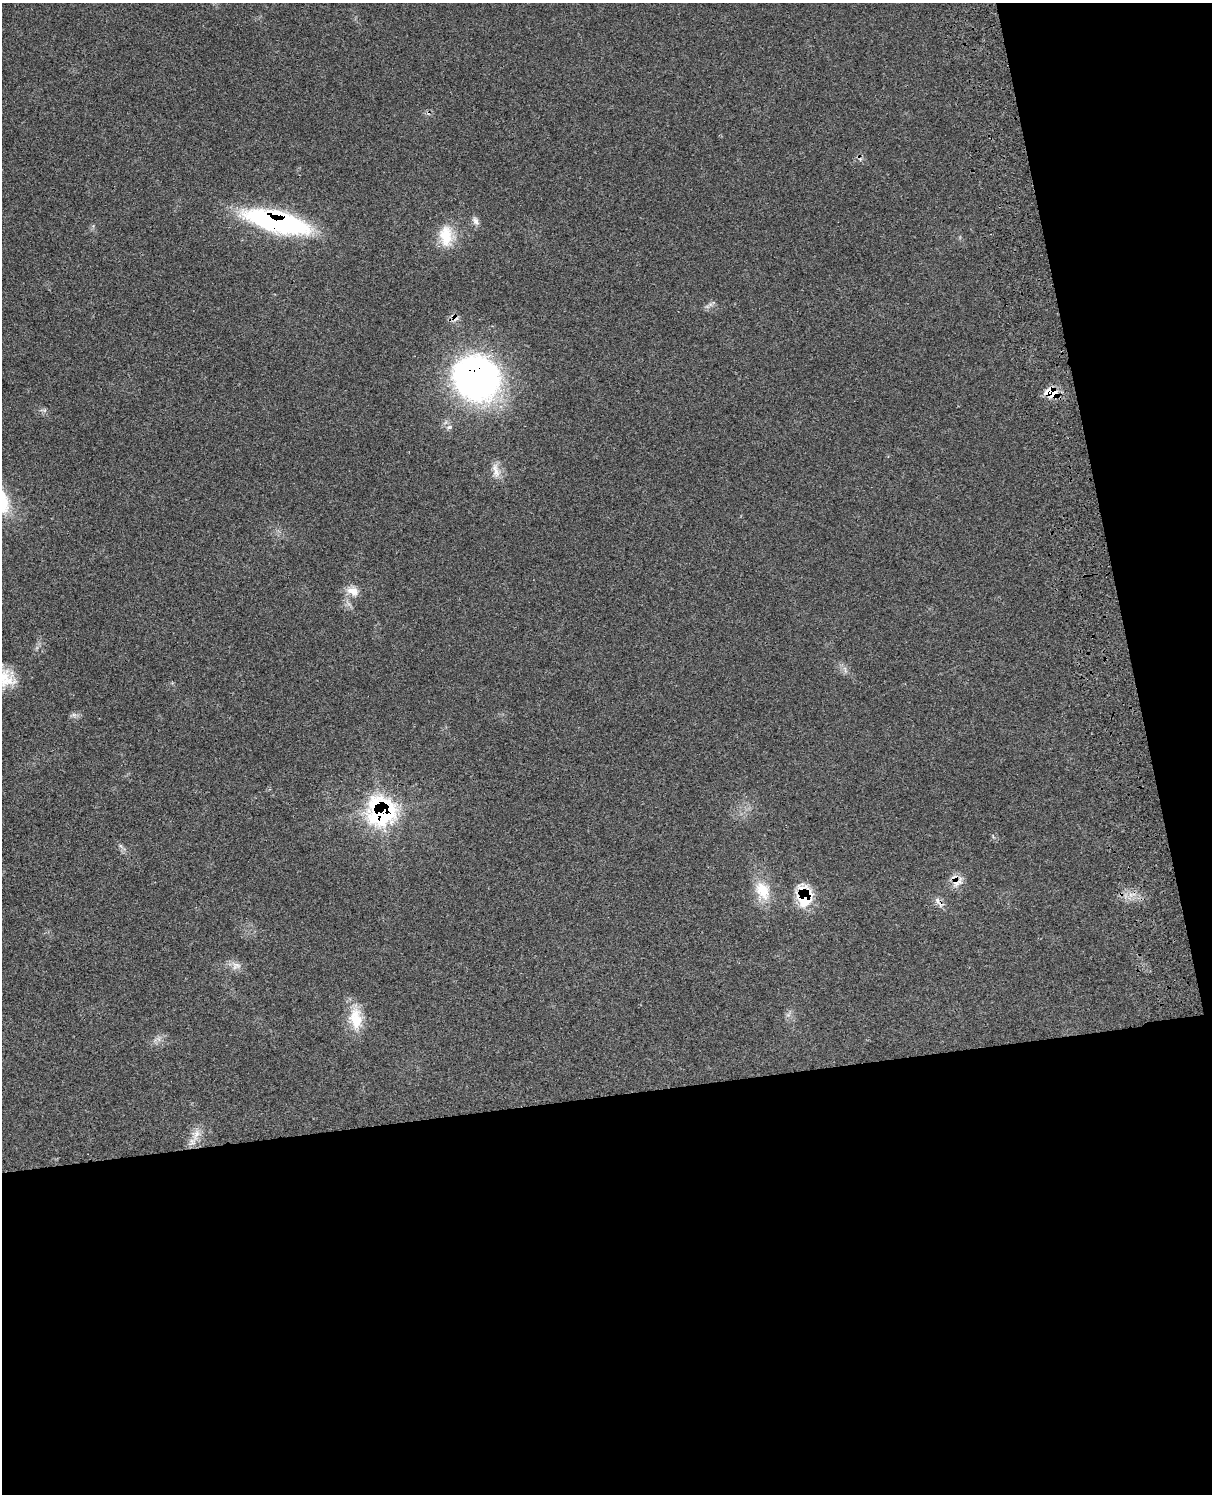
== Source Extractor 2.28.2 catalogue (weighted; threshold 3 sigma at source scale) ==
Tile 12 of 4 x 3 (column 4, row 3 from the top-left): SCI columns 3755-4964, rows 284-1775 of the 5077 x 4925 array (HDU 1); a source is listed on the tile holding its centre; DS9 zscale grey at full resolution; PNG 1214 x 1496 px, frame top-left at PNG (2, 3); no overlay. Shown black and unused: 33% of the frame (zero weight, under 3 of 4 exposures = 6% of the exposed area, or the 3 px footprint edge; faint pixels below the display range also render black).
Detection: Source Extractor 2.28.2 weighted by HDU 2 'WHT'; one run over the whole footprint, this tile lists its part. Background 0.0987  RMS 0.0063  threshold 0.0285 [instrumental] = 3 sigma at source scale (4.5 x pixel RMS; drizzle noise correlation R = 1.50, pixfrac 1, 0.05/0.05 arcsec/px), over >= 5 px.
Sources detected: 19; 1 cosmic-ray / hot-pixel residue — not listed; the other 18 listed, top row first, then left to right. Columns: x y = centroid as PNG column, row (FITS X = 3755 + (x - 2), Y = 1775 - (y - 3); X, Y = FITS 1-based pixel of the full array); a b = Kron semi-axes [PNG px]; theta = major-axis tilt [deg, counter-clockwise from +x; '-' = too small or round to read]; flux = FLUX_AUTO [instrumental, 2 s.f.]
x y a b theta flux
476 221 12 7 -54 2.7
277 222 62 18 -14 130
446 236 30 17 -84 17
476 378 48 43 -37 230
1051 392 16 12 -11 11
449 427 6 6 - 1.7
496 470 23 9 -77 6.1
353 591 17 12 -22 6.7
3 678 26 21 -16 19
381 811 25 25 - 98
957 882 19 13 36 6.9
762 891 28 19 -67 17
805 896 22 15 -84 30
937 901 10 6 -64 2.7
236 966 13 10 12 4.4
356 1018 31 17 -83 17
159 1039 7 4 -71 1.6
196 1135 20 10 71 7.2
Overlapping masked pixels (flux is a lower limit): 7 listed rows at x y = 277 222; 476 378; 1051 392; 381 811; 957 882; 805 896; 937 901
Isophote crosses this tile's border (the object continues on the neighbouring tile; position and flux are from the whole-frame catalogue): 1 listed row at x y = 3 678